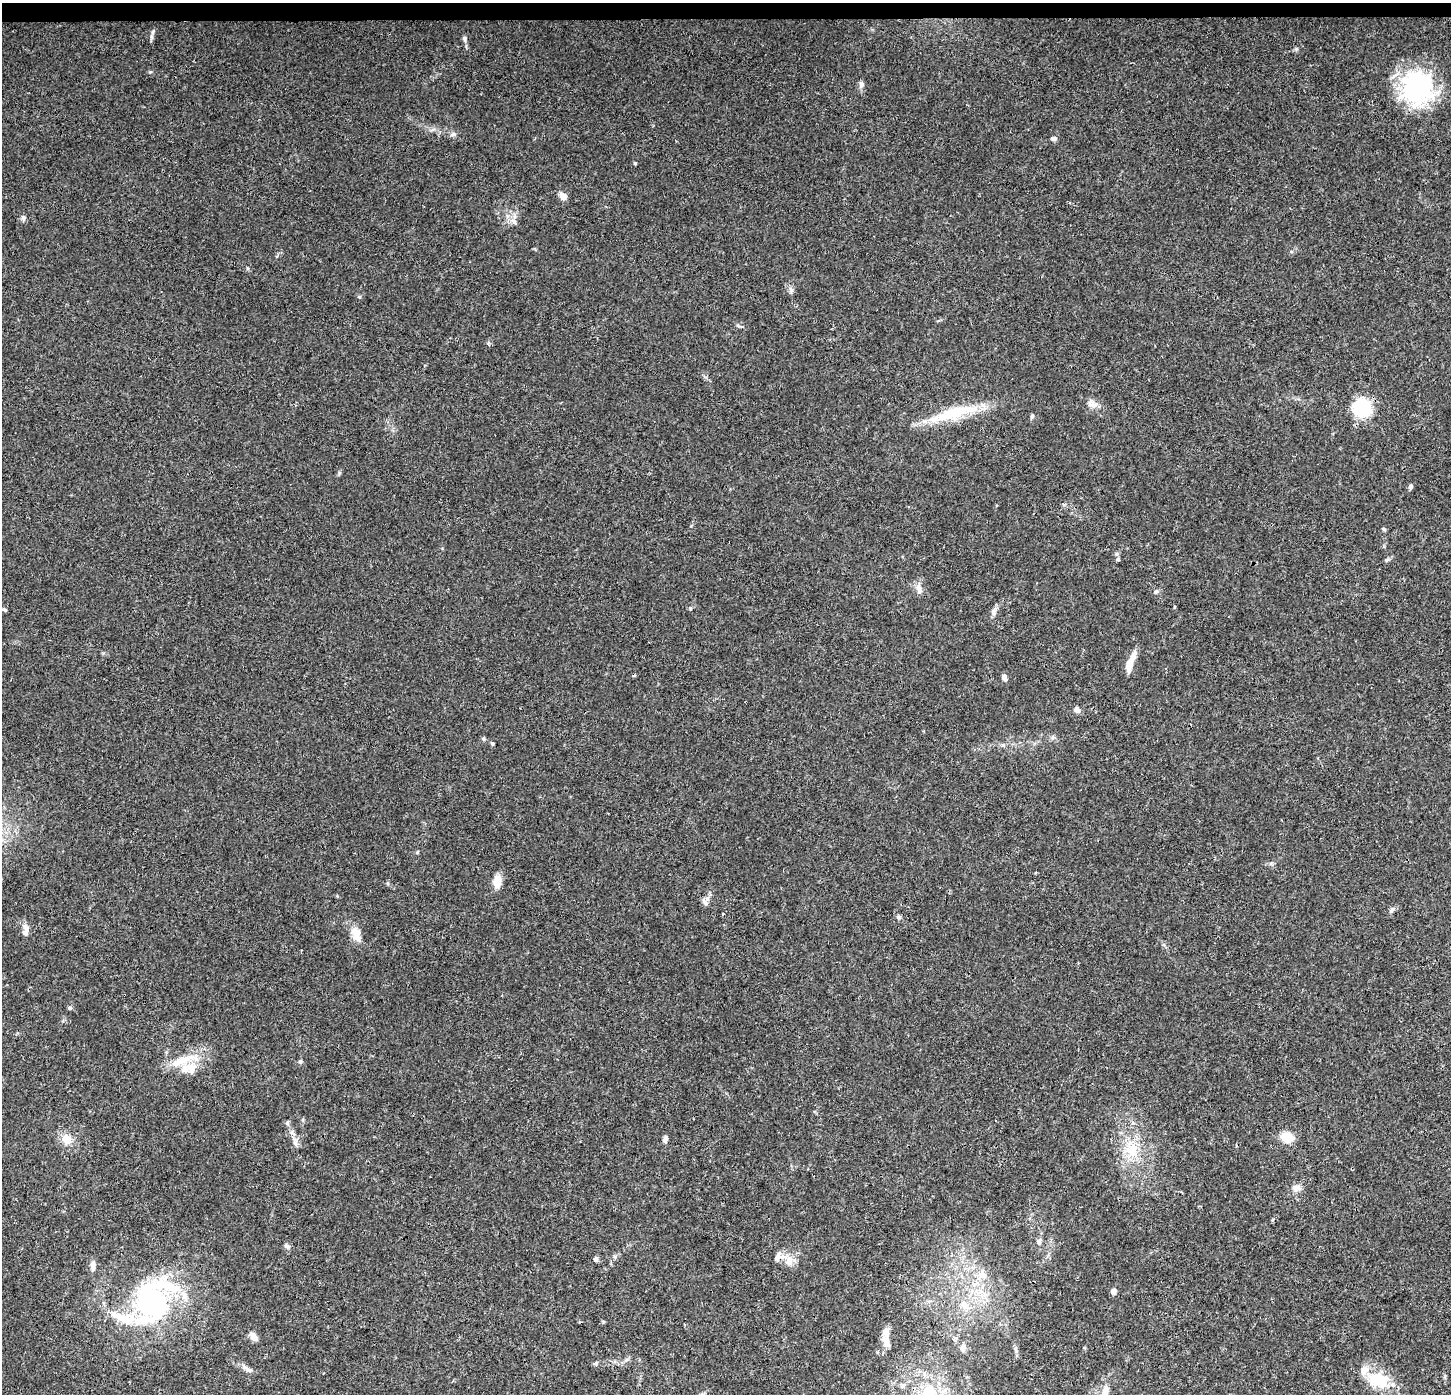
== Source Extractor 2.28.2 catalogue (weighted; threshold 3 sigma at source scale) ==
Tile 2 of 3 x 3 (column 2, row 1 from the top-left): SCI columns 1457-2905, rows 2996-4387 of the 4354 x 4601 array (HDU 1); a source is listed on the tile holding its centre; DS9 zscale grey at full resolution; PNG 1453 x 1396 px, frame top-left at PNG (2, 3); no overlay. Shown black and unused: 1% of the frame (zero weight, under 3 of 4 exposures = <1% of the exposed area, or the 3 px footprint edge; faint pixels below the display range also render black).
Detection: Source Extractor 2.28.2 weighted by HDU 2 'WHT'; one run over the whole footprint, this tile lists its part. Background 0.0374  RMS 0.0038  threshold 0.0172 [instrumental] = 3 sigma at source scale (4.5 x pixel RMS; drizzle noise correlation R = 1.50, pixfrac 1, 0.0396/0.0396 arcsec/px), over >= 5 px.
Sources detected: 74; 2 inside a brighter object's white glare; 2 cosmic-ray / hot-pixel residue — not listed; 4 inside a brighter listed object's ellipse — not listed separately; the other 66 listed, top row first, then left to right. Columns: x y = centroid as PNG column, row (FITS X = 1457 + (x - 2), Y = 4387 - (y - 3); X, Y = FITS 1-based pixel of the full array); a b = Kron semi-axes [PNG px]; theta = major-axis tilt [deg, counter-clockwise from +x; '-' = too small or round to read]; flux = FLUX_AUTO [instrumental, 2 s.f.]
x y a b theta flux
153 32 7 4 70 0.72
464 38 6 6 - 0.87
861 84 10 6 86 1.3
1417 88 41 39 -90 42
453 134 9 5 21 0.97
1054 139 7 5 -1 0.98
635 163 4 3 - 0.45
563 196 11 8 -38 2.1
23 218 8 5 -76 0.9
514 221 11 6 -41 1.6
247 268 5 3 - 0.4
791 290 9 5 -63 1.1
1091 404 13 8 50 2.1
1362 407 22 20 -34 16
954 413 56 14 15 21
1032 416 5 5 - 0.62
1410 487 6 5 - 0.81
1384 529 6 4 -47 0.53
1118 559 6 5 - 0.64
1387 560 7 4 36 0.66
919 589 15 7 -73 2.2
1156 591 7 4 52 0.65
690 608 5 3 - 0.36
994 612 10 5 -86 1.3
1130 662 28 7 68 3.9
1004 677 7 5 -74 1.5
1077 710 8 6 -30 1.7
492 743 5 4 - 0.53
417 852 5 4 - 0.39
497 881 18 9 84 3.5
705 902 9 6 -63 1.2
1391 910 9 6 49 1.2
723 914 3 2 - 0.49
899 917 6 5 - 0.64
26 927 11 6 -58 1.7
356 934 19 12 -71 4.6
70 1008 5 5 - 0.61
183 1060 44 10 16 9.2
300 1061 6 5 - 0.62
287 1123 7 5 89 0.66
1287 1137 10 9 - 8.6
67 1139 13 11 -64 4.8
665 1139 7 5 81 1.5
1132 1150 23 17 73 11
1296 1188 11 8 9 2.4
1039 1242 7 6 - 1.4
287 1246 9 6 -23 0.93
615 1257 6 4 -47 0.63
777 1257 12 7 52 1.8
596 1259 6 5 - 1.1
789 1261 15 9 80 3.5
93 1266 14 6 88 1.9
982 1275 13 11 -25 4.2
1114 1291 5 4 - 2.6
151 1302 48 39 -71 61
964 1305 16 8 -58 3.5
253 1337 10 7 -49 2.4
887 1341 27 8 -78 4
963 1349 10 7 89 1.4
1016 1349 9 4 -81 0.86
248 1369 18 6 -25 1.9
1378 1380 30 18 -17 14
903 1385 7 5 43 1
701 1394 11 3 18 0.7
928 1394 28 22 71 20
1104 1394 17 8 63 3.8
Isophote crosses this tile's border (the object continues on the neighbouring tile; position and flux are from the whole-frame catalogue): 3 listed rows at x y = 701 1394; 928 1394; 1104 1394
Unlisted compact peaks at least as high as the median listed source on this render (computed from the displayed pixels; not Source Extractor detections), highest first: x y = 1296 49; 596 1363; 359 297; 339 473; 484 739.